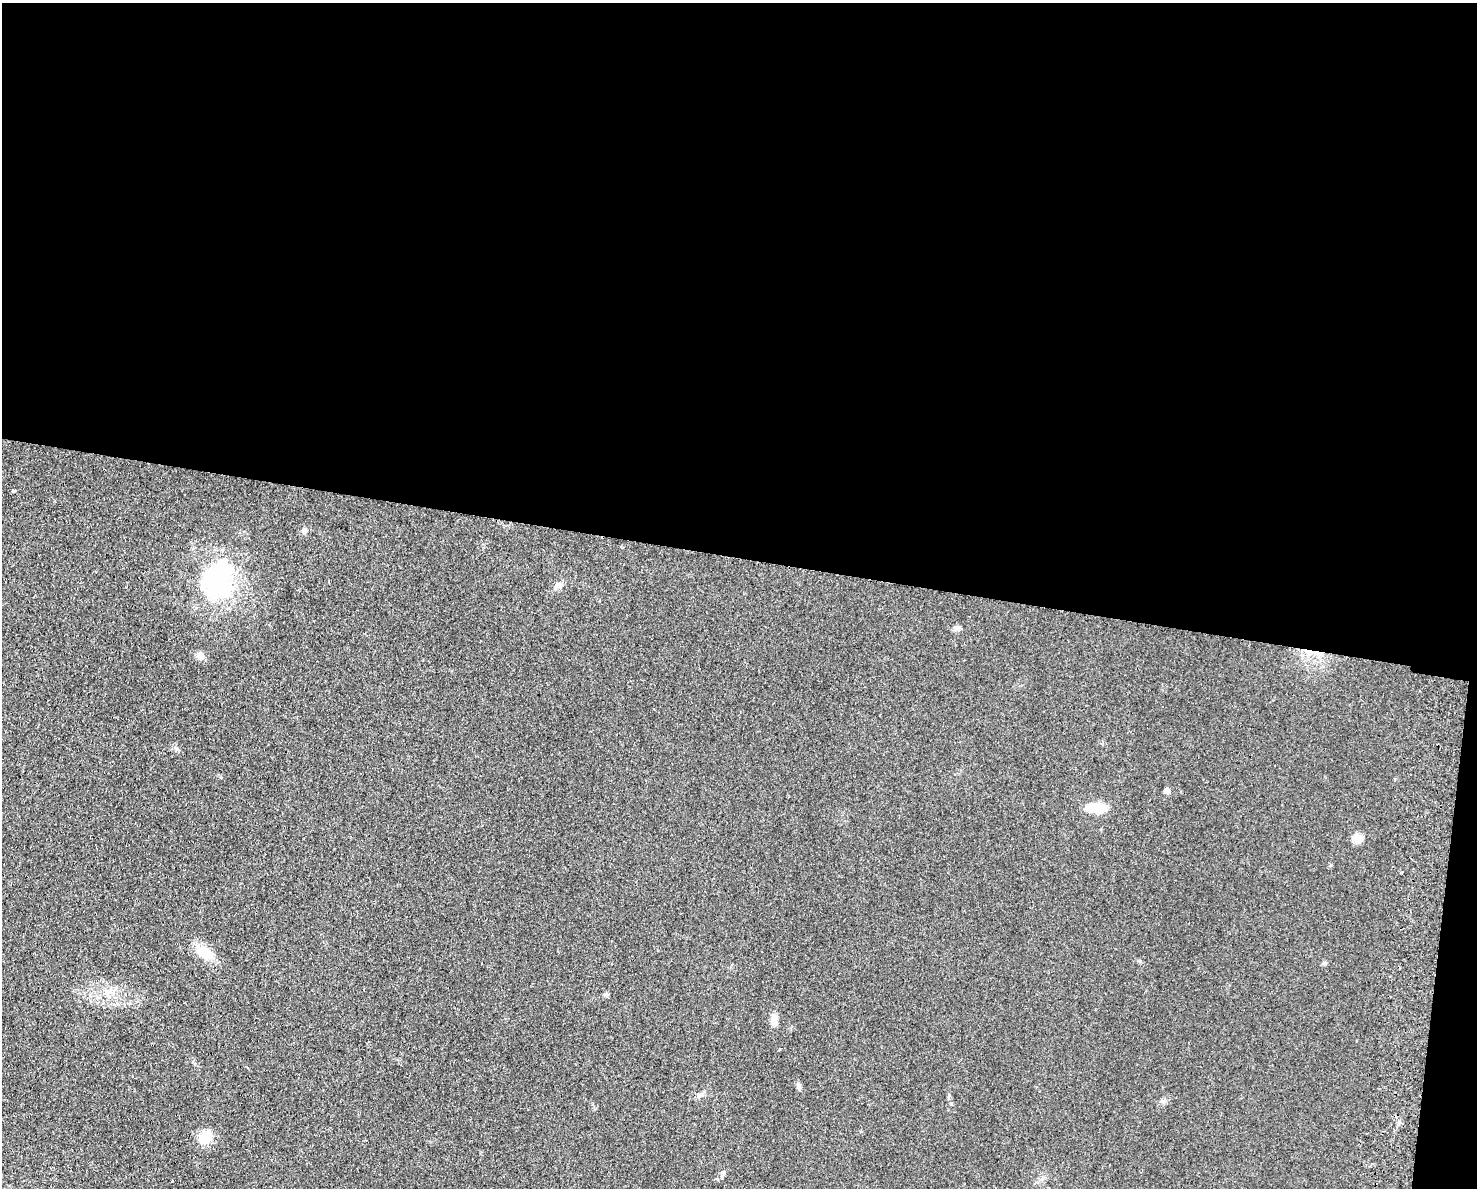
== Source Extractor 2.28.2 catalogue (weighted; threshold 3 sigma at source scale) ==
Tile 3 of 3 x 4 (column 3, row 1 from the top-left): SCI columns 3233-4707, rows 3569-4754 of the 4877 x 4765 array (HDU 1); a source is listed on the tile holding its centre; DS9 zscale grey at full resolution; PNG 1479 x 1190 px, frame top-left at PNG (2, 3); no overlay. Shown black and unused: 48% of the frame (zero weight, under 2 of 3 exposures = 3% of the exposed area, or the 3 px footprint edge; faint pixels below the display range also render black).
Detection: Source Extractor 2.28.2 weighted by HDU 2 'WHT'; one run over the whole footprint, this tile lists its part. Background 0.0934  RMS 0.0095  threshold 0.0426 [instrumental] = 3 sigma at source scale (4.5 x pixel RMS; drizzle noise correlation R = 1.50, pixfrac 1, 0.05/0.05 arcsec/px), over >= 5 px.
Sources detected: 20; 1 inside a brighter object's white glare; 1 cosmic-ray / hot-pixel residue — not listed; the other 18 listed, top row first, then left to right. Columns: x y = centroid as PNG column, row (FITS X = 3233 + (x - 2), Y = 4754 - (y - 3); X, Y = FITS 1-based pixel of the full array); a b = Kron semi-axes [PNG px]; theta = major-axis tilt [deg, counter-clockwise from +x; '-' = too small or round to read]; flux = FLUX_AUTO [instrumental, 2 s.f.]
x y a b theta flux
13 491 4 3 - 1.2
304 530 10 7 61 3.2
218 580 51 38 84 120
559 585 8 7 - 3.4
958 628 8 7 - 2.7
200 655 9 8 - 6
1167 791 5 4 - 6.9
1096 808 23 10 -4 22
1357 838 10 10 - 8.5
205 953 21 12 -28 22
1324 963 7 4 44 1.4
108 993 13 7 -82 6.7
606 994 6 5 - 1.6
774 1020 13 8 88 7.3
799 1087 9 6 -80 2.8
1164 1101 8 5 34 2.4
951 1104 5 4 - 0.92
205 1137 14 11 56 20
Unlisted compact peaks at least as high as the median listed source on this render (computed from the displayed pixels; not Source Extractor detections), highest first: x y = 1140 961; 176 748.